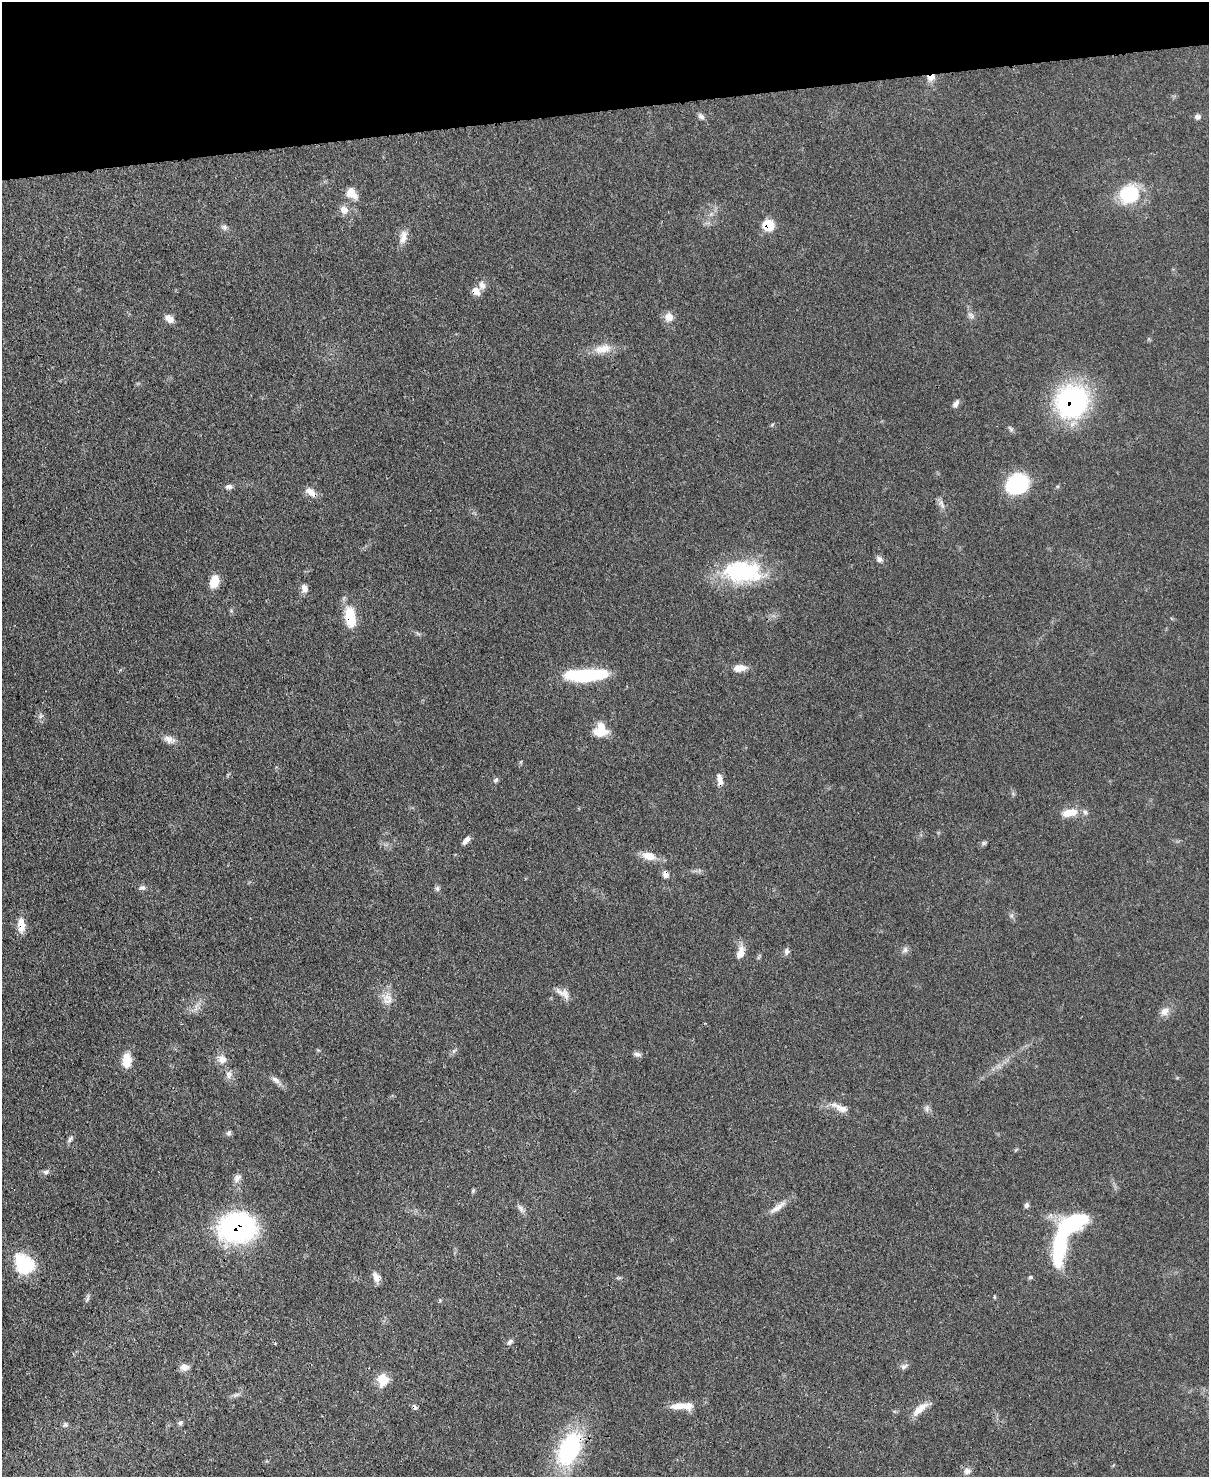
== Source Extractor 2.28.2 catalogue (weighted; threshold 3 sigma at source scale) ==
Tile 3 of 4 x 3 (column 3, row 1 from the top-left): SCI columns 2494-3700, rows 3166-4640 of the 4991 x 4970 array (HDU 1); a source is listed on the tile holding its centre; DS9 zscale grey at full resolution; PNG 1211 x 1479 px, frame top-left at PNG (2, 2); no overlay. Shown black and unused: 7% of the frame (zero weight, under 3 of 4 exposures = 9% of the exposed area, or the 3 px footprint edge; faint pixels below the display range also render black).
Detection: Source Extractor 2.28.2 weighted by HDU 2 'WHT'; one run over the whole footprint, this tile lists its part. Background 0.0551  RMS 0.004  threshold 0.0181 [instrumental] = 3 sigma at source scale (4.5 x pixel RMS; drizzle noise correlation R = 1.50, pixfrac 1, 0.05/0.05 arcsec/px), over >= 5 px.
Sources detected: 86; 3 inside a brighter object's white glare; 1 cosmic-ray / hot-pixel residue — not listed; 2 inside a brighter listed object's ellipse — not listed separately; the other 80 listed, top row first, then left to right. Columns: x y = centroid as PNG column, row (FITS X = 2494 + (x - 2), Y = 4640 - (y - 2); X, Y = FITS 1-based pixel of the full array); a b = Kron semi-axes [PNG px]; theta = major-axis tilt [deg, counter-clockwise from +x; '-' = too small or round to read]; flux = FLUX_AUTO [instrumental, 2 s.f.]
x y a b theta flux
931 77 11 6 23 3.3
701 117 10 6 -44 1.4
1197 117 7 6 - 1.3
352 194 16 10 -45 4.3
1129 194 26 22 36 18
344 210 10 8 -57 3.5
768 225 10 9 - 10
224 227 8 7 - 1.2
403 237 19 9 78 3.5
482 285 11 8 -71 2.2
476 291 9 7 -45 3.9
971 315 11 6 -43 1.4
669 317 9 9 - 4
169 318 11 7 -39 3
603 349 25 12 13 6.1
1072 401 27 25 53 79
956 404 10 6 61 1.5
1017 484 20 17 25 37
229 487 8 6 -1 1.5
311 492 16 8 -41 3.4
942 504 16 5 -67 1.7
879 559 9 7 -39 1.5
742 572 49 27 -3 37
214 581 15 10 72 6.2
304 588 11 8 -73 2.2
350 617 23 11 -81 13
740 668 16 9 6 3.8
585 675 43 11 2 33
40 716 7 4 71 0.81
601 732 20 11 1 5.6
168 739 14 9 -25 2.7
496 780 7 5 22 0.81
720 780 17 7 -80 2.7
1070 813 22 10 11 6.4
466 840 11 6 50 2
984 843 7 5 2 0.8
649 856 18 10 -14 5
665 874 9 7 -67 2.1
142 888 9 6 15 1.2
437 888 8 6 -76 0.96
21 925 15 8 -86 5.3
905 950 9 7 69 1.4
786 952 9 6 85 1.3
741 953 13 8 75 4.6
563 993 22 9 -33 3.3
387 999 17 15 -85 4.7
196 1007 14 3 73 1.4
1165 1011 13 10 34 3
637 1054 11 5 -7 1.3
222 1059 12 10 -42 3.2
127 1060 18 11 86 5.7
229 1074 11 8 80 2.1
276 1080 14 7 -37 2
927 1108 11 4 86 1.1
842 1109 22 9 -22 4.1
229 1133 8 5 45 0.93
70 1139 11 5 55 1.1
46 1172 9 6 3 1.1
237 1178 12 8 50 2.1
473 1191 6 4 70 0.56
1026 1205 7 6 - 1
777 1207 27 7 35 3.7
521 1208 9 6 -43 1.4
237 1227 29 23 0 89
1059 1248 46 13 83 32
25 1266 21 18 76 18
376 1277 14 8 -66 2.3
1030 1277 6 5 - 0.6
87 1299 10 4 57 0.8
510 1342 9 6 41 1.1
904 1366 11 6 25 1.3
184 1367 12 9 -6 2.5
383 1380 13 11 -84 8.2
236 1395 9 4 19 1
678 1406 24 8 4 4.9
920 1409 25 8 42 4.7
180 1423 7 6 - 0.93
65 1425 7 6 - 0.92
569 1449 39 22 65 47
967 1471 9 9 - 1.9
Overlapping masked pixels (flux is a lower limit): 12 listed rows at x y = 931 77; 768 225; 476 291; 1072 401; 311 492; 350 617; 720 780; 665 874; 21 925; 237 1227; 1059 1248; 569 1449